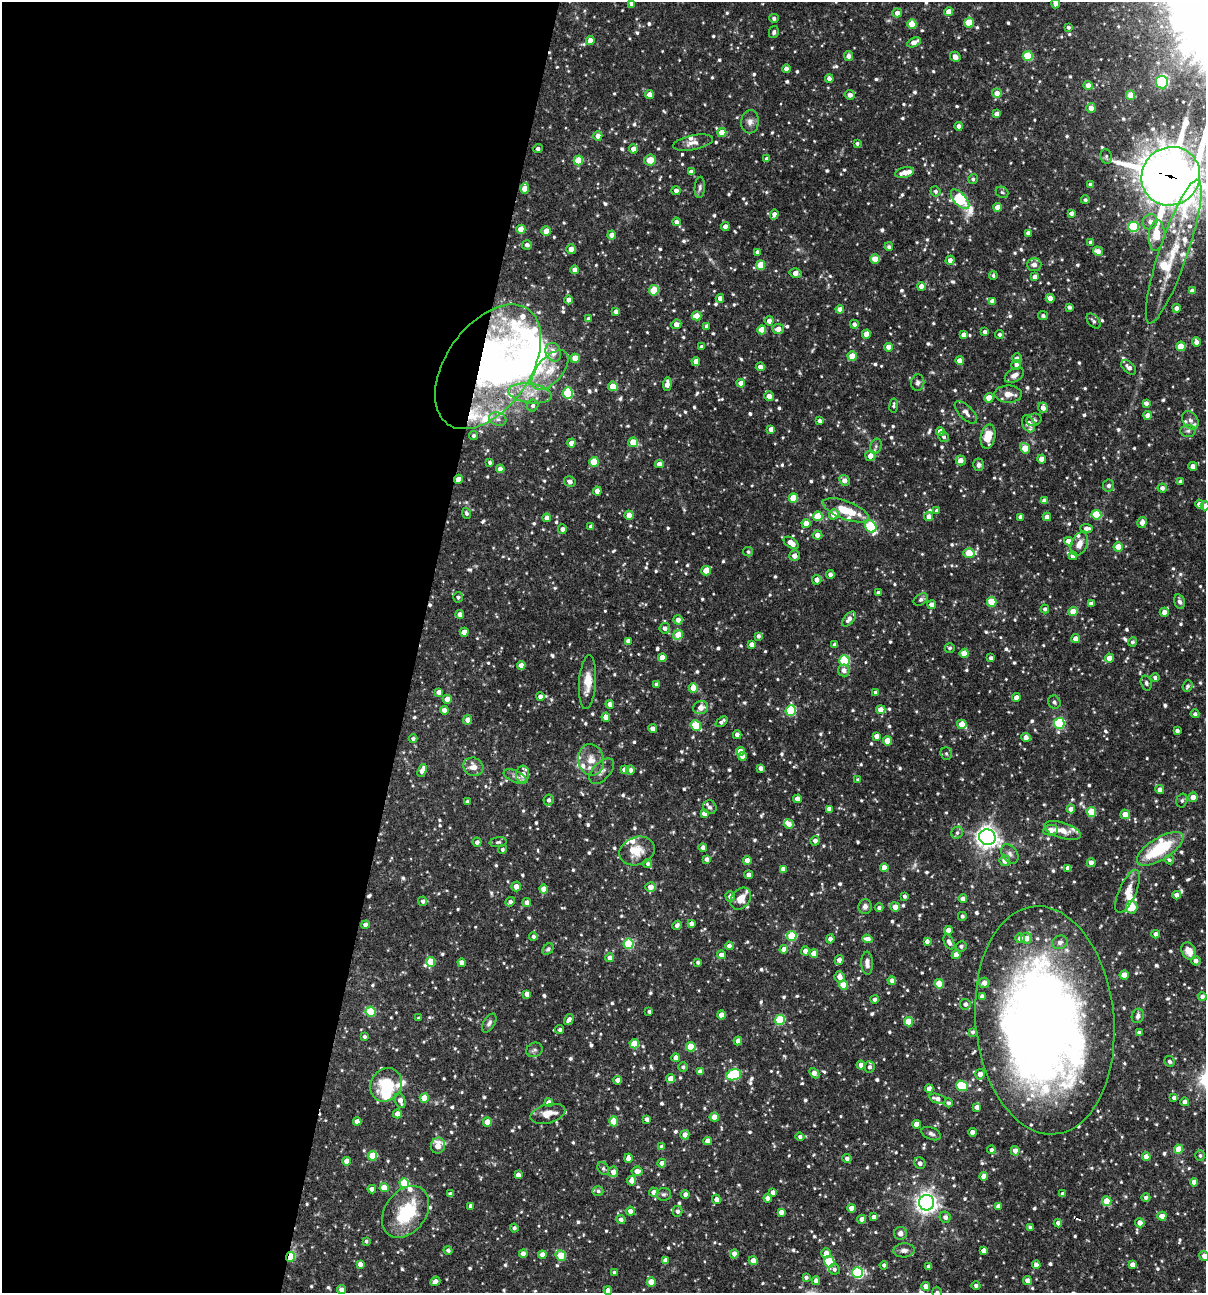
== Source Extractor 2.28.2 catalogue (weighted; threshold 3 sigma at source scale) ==
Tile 5 of 4 x 4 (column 1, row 2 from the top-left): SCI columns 250-1453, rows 2585-3875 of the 5187 x 5169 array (HDU 1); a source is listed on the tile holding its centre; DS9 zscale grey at full resolution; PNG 1208 x 1295 px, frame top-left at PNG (2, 2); each listed source drawn as its Kron ellipse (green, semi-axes under 4 px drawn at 4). Shown black and unused: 35% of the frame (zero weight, under 3 of 4 exposures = <1% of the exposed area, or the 3 px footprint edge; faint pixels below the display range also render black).
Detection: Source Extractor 2.28.2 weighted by HDU 2 'WHT'; one run over the whole footprint, this tile lists its part. Background 0.0812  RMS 0.0038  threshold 0.0171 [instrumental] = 3 sigma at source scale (4.5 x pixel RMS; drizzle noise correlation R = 1.50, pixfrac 1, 0.05/0.05 arcsec/px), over >= 5 px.
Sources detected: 989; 1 too faint to see at this stretch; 7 inside a brighter object's white glare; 2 cosmic-ray / hot-pixel residue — neither listed nor drawn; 38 inside a brighter listed object's ellipse — not listed separately; of the other 941, all 500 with FLUX_AUTO >= 0.792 (the completeness limit of this list) listed and drawn (441 fainter detections not listed), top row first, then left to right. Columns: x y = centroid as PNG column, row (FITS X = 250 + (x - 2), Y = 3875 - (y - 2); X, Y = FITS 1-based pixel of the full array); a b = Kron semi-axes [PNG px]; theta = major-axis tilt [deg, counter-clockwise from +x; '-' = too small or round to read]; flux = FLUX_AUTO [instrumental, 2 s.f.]
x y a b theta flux
631 4 4 4 - 1.6
1056 4 4 4 - 2.1
949 12 4 4 - 3.4
897 13 4 4 - 2.1
774 18 5 4 - 1.1
969 23 5 5 - 11
912 24 4 4 - 6.9
1068 27 4 3 - 0.89
774 32 6 5 - 0.95
590 40 4 4 - 2.5
914 42 7 4 28 3.3
848 56 5 4 - 1.9
1028 56 5 5 - 16
955 57 5 5 - 2.2
786 69 4 4 - 2.2
829 79 4 4 - 1.9
1162 82 6 6 - 30
1088 85 4 4 - 2.9
997 93 5 5 - 2.9
649 94 4 4 - 3.2
850 95 5 4 - 1.9
1130 95 5 4 - 5
1091 108 5 4 - 2.6
997 114 4 4 - 2.5
750 122 12 9 86 2.2
959 126 4 4 - 1.3
722 133 4 4 - 6.3
598 136 5 4 - 2.3
693 143 20 7 11 2.5
857 143 3 3 - 0.82
538 149 5 4 - 1.2
633 149 4 4 - 3
1106 156 7 5 -79 0.79
767 159 4 4 - 1.5
578 160 5 4 - 11
650 160 6 5 - 4.6
691 172 4 4 - 2.5
904 172 9 5 15 3.3
1171 176 30 28 44 1100
973 179 5 4 - 0.84
1091 185 4 4 - 2.5
700 187 10 5 86 1
525 188 5 4 - 5.5
676 191 4 4 - 1.8
936 191 5 5 - 0.95
1002 192 6 5 - 0.79
960 199 12 6 -48 37
1085 200 4 4 - 0.88
998 207 4 4 - 4.7
1071 213 4 4 - 1.7
774 214 5 4 - 2
676 222 4 4 - 1.4
1150 222 8 7 - 1.9
725 226 4 4 - 2.4
1134 227 5 5 - 29
521 229 4 4 - 6
546 231 5 4 - 3.1
1028 233 4 4 - 1.8
612 235 4 4 - 3
1157 235 15 8 85 11
1090 242 4 4 - 0.85
527 245 5 4 - 1.3
889 247 4 4 - 0.89
571 249 5 4 - 2.8
1098 251 5 4 - 2.9
757 252 4 4 - 1.6
1174 252 76 14 71 21
875 259 5 4 - 5.8
950 260 4 4 - 2.1
761 265 5 4 - 9.3
1034 265 7 6 - 2.2
575 270 4 4 - 2.9
796 273 6 4 -14 3
993 276 4 4 - 0.84
1035 277 4 4 - 2.5
921 286 4 4 - 3.3
654 290 5 5 - 12
1192 291 4 4 - 2.7
720 298 4 4 - 2.3
1050 298 4 4 - 2.8
569 300 4 4 - 2.5
992 301 4 4 - 2.2
1069 307 4 3 - 1.1
1177 308 4 4 - 1.8
840 309 4 4 - 2.4
616 312 4 4 - 2.3
697 316 5 4 - 5.3
1043 316 5 4 - 1
589 319 4 4 - 1.5
769 321 5 4 - 2.4
1093 321 9 5 -48 1.1
676 324 5 4 - 2.6
854 324 4 4 - 1.4
707 326 4 3 - 1.3
778 329 5 5 - 2.9
762 330 4 4 - 5.6
985 332 4 3 - 1.5
866 334 4 4 - 3.6
964 335 4 4 - 2
999 335 4 4 - 1
1196 342 5 4 - 1.7
1181 346 4 4 - 10
701 347 4 3 - 0.95
889 347 4 4 - 2.8
553 352 9 7 -66 4.3
852 356 4 4 - 6.8
575 358 4 4 - 6.4
1017 358 5 5 - 1.4
696 361 4 4 - 2.5
960 361 4 4 - 4.4
1016 365 5 5 - 1.6
488 367 70 42 55 160
760 367 4 4 - 2.1
1129 367 9 5 -43 1.8
550 370 24 12 49 8.2
1014 375 10 6 29 2.1
741 383 4 4 - 2.4
918 383 8 6 83 1.2
667 384 7 4 86 3
613 386 5 4 - 6.5
530 393 22 9 -7 6.6
568 393 5 5 - 20
1008 394 13 8 -1 3.3
769 396 5 4 - 2.8
989 398 4 4 - 5.9
1146 403 4 4 - 1.5
894 405 7 4 83 0.79
533 406 6 5 - 1.1
1043 408 5 4 - 2.6
966 412 14 6 -45 1.8
1148 415 4 4 - 2.4
498 419 9 6 -18 1.5
1034 420 7 6 - 0.82
1190 420 10 7 -56 1.7
820 421 4 4 - 1.4
1029 424 9 6 -69 3.3
771 429 4 4 - 2.3
1188 431 7 6 - 0.98
940 432 4 4 - 3.2
473 435 4 4 - 0.79
944 437 5 5 - 1
988 437 12 7 80 7.1
633 442 5 5 - 8.3
571 443 4 4 - 3.9
876 446 8 5 70 0.98
1025 448 5 4 - 6.5
870 456 5 5 - 3
1042 459 4 4 - 3.4
961 460 5 4 - 3.1
490 462 3 3 - 0.85
594 462 5 4 - 13
659 464 4 4 - 2.6
979 465 6 5 - 1.2
1193 466 4 4 - 2.8
500 469 4 4 - 2.5
458 479 4 4 - 4.6
844 480 6 5 - 2.6
1181 481 4 3 - 1.1
570 482 6 5 - 2
1109 486 6 5 - 1.3
1162 488 4 4 - 1.5
597 491 4 4 - 3.3
793 498 5 4 - 10
1044 501 4 4 - 2.4
1199 504 4 4 - 2
1205 506 4 4 - 2.6
846 510 24 9 -21 9.1
937 511 4 4 - 1.2
466 513 5 4 - 0.85
834 514 5 5 - 4.3
629 515 4 4 - 4.8
1096 515 5 5 - 14
818 516 5 4 - 13
929 517 4 4 - 2.4
1020 517 4 4 - 1.7
1047 517 4 4 - 2.7
547 518 4 4 - 3.2
1142 522 5 4 - 2.5
806 523 4 4 - 4.4
591 526 4 4 - 1.4
871 526 6 5 - 30
1087 528 6 4 -2 1.7
562 529 5 4 - 1.4
817 535 5 4 - 2.5
1068 541 4 4 - 3
791 543 8 5 -33 4.2
1079 544 12 8 66 3.2
1118 547 4 4 - 6.5
748 552 5 4 - 0.8
969 553 5 4 - 12
794 556 5 5 - 2.7
1073 556 4 4 - 2.7
706 571 5 4 - 5.3
830 575 4 4 - 1.7
817 580 5 4 - 2.2
878 593 4 4 - 1.1
458 597 5 5 - 0.91
921 599 8 5 32 0.92
992 602 5 4 - 12
1180 602 7 5 -75 1.2
1091 604 4 4 - 1.7
932 605 4 4 - 3.5
1045 609 4 4 - 1.1
1073 611 4 4 - 5.6
1164 612 4 4 - 2.2
460 614 4 4 - 2.3
849 619 9 5 50 1.9
678 620 4 4 - 2.4
665 628 5 5 - 1.6
464 632 4 4 - 3.7
678 635 5 4 - 8.5
758 636 4 4 - 1.2
1076 639 4 4 - 3
628 641 4 4 - 2.3
1132 642 4 4 - 0.88
751 644 4 4 - 2.4
835 645 4 4 - 2
950 648 5 4 - 0.8
964 653 4 4 - 8.3
662 658 4 4 - 3.7
991 658 4 3 - 1
1109 658 4 4 - 3.7
844 660 5 5 - 27
521 665 4 4 - 2.4
844 670 6 5 - 2.3
1155 677 4 4 - 1
588 682 27 8 86 6.4
1146 683 7 5 -73 0.86
657 684 4 4 - 1.3
1187 686 6 4 69 0.81
693 688 4 4 - 5.5
439 692 4 4 - 2.1
876 692 4 4 - 1.4
540 697 4 4 - 2
1016 698 4 4 - 2.6
447 699 4 4 - 3.9
1054 702 7 6 - 1.1
610 704 4 4 - 2.2
701 707 7 6 - 3
444 710 4 4 - 2.4
791 710 5 5 - 29
881 710 5 4 - 3.4
1195 714 4 4 - 0.87
606 717 4 4 - 4.6
468 720 4 4 - 2.8
722 722 7 4 37 1.2
1059 723 5 5 - 30
962 724 5 4 - 7.2
696 725 5 5 - 16
653 729 4 4 - 2.6
1177 731 4 4 - 1.2
737 735 4 4 - 2.2
876 736 4 4 - 2.5
1026 737 5 4 - 2.6
413 739 4 4 - 0.95
887 741 4 4 - 6
740 751 4 4 - 4.4
946 754 6 5 - 0.85
742 756 4 4 - 2.2
591 760 16 13 -80 5.2
473 767 10 9 - 3
761 768 4 4 - 1.8
422 770 7 4 69 3.2
624 770 4 4 - 2.3
630 770 4 4 - 1.5
602 771 15 8 47 2.3
523 774 8 6 82 3.9
515 777 12 5 -24 1.7
858 780 4 4 - 0.92
1160 790 4 4 - 2.5
1193 797 5 5 - 3.4
797 799 4 4 - 3.3
549 800 5 5 - 1.3
1182 800 7 5 74 0.82
467 802 4 3 - 0.92
710 807 7 6 - 1.2
829 809 4 4 - 2.4
1071 809 4 4 - 2
1091 812 5 4 - 15
704 813 4 4 - 2.6
1125 814 5 4 - 3.9
789 824 5 4 - 2.5
1051 830 8 5 8 4.2
1062 831 19 8 -18 4
957 833 6 5 - 1.1
987 837 8 8 - 230
815 841 4 4 - 1.7
477 842 4 4 - 1.4
498 842 8 5 8 0.81
703 848 4 4 - 2.3
502 849 4 4 - 0.8
1160 849 26 11 32 20
637 851 18 14 20 5.9
1010 854 10 7 -54 1.5
707 859 4 4 - 1.8
747 860 4 4 - 2.8
1169 860 5 4 - 0.81
1005 861 5 5 - 2.8
1091 863 4 4 - 2.5
648 864 4 4 - 1.1
884 868 4 4 - 3.9
1068 868 4 4 - 2.4
783 869 4 4 - 2
749 875 4 4 - 2
516 886 5 4 - 2.7
650 887 5 5 - 3
544 889 4 4 - 4.2
1128 891 23 8 66 4.2
1177 895 4 4 - 2.7
730 896 5 5 - 1.9
905 896 3 3 - 0.98
741 899 12 9 51 4
963 899 4 4 - 2.7
423 901 5 4 - 1.1
510 902 5 4 - 1.5
527 902 4 4 - 1.6
865 906 7 6 - 1.7
895 907 5 4 - 3.2
1132 907 6 6 - 12
879 908 4 4 - 1
962 916 4 4 - 0.91
691 924 4 4 - 1.7
365 925 4 4 - 2.3
677 925 5 4 - 1.1
949 930 4 4 - 2.6
1156 934 4 4 - 1.9
533 936 4 4 - 0.94
792 936 5 5 - 17
1020 938 5 5 - 1.5
1026 938 5 5 - 2.9
830 939 4 4 - 1.9
868 939 5 4 - 2.8
927 941 4 4 - 1.6
949 942 8 4 -65 1.8
1060 942 8 6 21 1.6
628 944 5 5 - 23
729 946 4 4 - 2.2
961 946 5 5 - 1.1
548 949 6 5 - 0.81
784 949 4 4 - 3.2
805 951 4 4 - 2.2
1189 951 9 7 -60 4
814 953 4 4 - 4.6
721 955 4 4 - 2.4
956 955 4 4 - 4.1
610 958 4 4 - 2.6
839 960 5 4 - 2.4
1196 961 5 4 - 1.6
430 962 5 4 - 7.9
698 962 4 3 - 0.81
462 963 4 4 - 3.1
867 963 11 6 -87 1.9
1124 975 4 4 - 6.6
840 977 6 5 - 2.5
892 981 4 4 - 1.7
984 983 5 5 - 2.7
939 984 5 4 - 9.9
843 985 4 4 - 8.1
527 994 4 4 - 2.6
982 996 4 4 - 1.8
1202 996 4 4 - 1.6
875 999 4 4 - 1.5
965 1004 5 5 - 1.5
371 1012 5 5 - 21
649 1012 3 3 - 0.84
721 1015 4 4 - 4.9
1138 1016 7 6 - 1.3
419 1018 4 3 - 0.91
569 1020 6 4 57 1.8
780 1020 5 5 - 20
1045 1020 114 69 -85 440
908 1022 4 4 - 8.9
489 1023 10 5 59 1.2
560 1030 4 4 - 0.88
973 1032 4 4 - 0.9
1139 1033 4 4 - 1.3
364 1037 4 4 - 0.94
738 1041 4 4 - 3.3
634 1044 4 4 - 7.8
691 1047 5 4 - 9.3
534 1050 8 7 - 1.2
676 1058 4 4 - 2.7
1169 1061 5 5 - 0.98
861 1065 4 4 - 2
683 1067 5 4 - 0.98
870 1067 5 5 - 1.4
700 1072 4 4 - 2.6
814 1073 6 4 -46 2.8
980 1074 5 5 - 2.5
734 1075 8 5 17 33
670 1079 4 4 - 4.9
618 1080 4 4 - 2.5
386 1085 17 15 58 16
962 1086 6 5 - 24
929 1089 4 4 - 2.6
424 1098 4 4 - 8.7
1174 1098 4 3 - 1.1
937 1099 8 4 -15 2.2
400 1101 8 5 -71 2.4
1185 1102 4 4 - 2
549 1103 4 4 - 2.6
948 1103 4 4 - 1
977 1107 4 4 - 2.1
397 1114 4 4 - 2.5
548 1114 18 9 15 5.2
714 1117 4 4 - 4.5
647 1119 4 4 - 1.4
357 1121 4 4 - 2.6
614 1121 5 4 - 7.7
487 1122 5 4 - 4.8
916 1124 4 4 - 4.2
972 1132 4 4 - 2.6
931 1134 10 6 -22 1.2
685 1135 4 4 - 2.7
800 1137 4 4 - 1.2
707 1141 4 4 - 2.4
438 1145 8 7 - 5.3
662 1147 4 4 - 2.4
1179 1149 4 4 - 6.6
991 1150 4 4 - 0.92
1015 1151 5 4 - 2.5
1200 1155 5 4 - 0.82
372 1156 5 4 - 9.6
1146 1157 4 4 - 3.4
628 1158 4 4 - 2.9
847 1158 4 4 - 1.4
347 1161 4 4 - 3.3
662 1163 4 4 - 2.6
920 1163 6 5 - 1.1
603 1169 7 5 -53 0.9
637 1171 5 4 - 2.9
613 1172 5 5 - 2.7
518 1175 4 4 - 2.6
984 1176 4 4 - 3.6
631 1181 5 4 - 2.7
1194 1182 4 4 - 2.6
404 1183 5 5 - 16
384 1188 4 4 - 7.3
372 1189 4 4 - 2.5
598 1191 5 5 - 0.82
654 1192 5 4 - 2.4
773 1192 4 4 - 1.6
450 1194 4 4 - 1.8
664 1194 7 6 - 0.95
685 1194 4 4 - 1.9
1063 1194 4 4 - 1.7
768 1198 4 4 - 2.8
1146 1198 4 4 - 1.1
716 1199 4 4 - 2.3
1107 1201 5 4 - 9.1
927 1203 8 7 - 230
471 1206 4 4 - 2.2
998 1206 4 4 - 1.7
852 1208 4 4 - 3.7
630 1211 4 4 - 2.6
677 1211 5 5 - 0.98
406 1212 28 20 54 23
781 1212 4 4 - 2.8
1162 1216 4 4 - 4.2
874 1217 4 4 - 1.6
945 1217 6 5 - 1.4
621 1219 5 4 - 1.4
862 1219 4 4 - 2.3
1058 1223 4 4 - 1.4
1140 1223 5 4 - 3.2
1030 1227 4 3 - 1
514 1228 4 4 - 1.1
900 1233 6 6 - 1.8
366 1241 4 3 - 0.82
448 1250 4 4 - 0.98
904 1250 10 7 3 1.9
984 1251 4 4 - 2.8
826 1253 5 5 - 2.9
523 1254 4 4 - 2.7
734 1254 4 4 - 2.5
542 1255 4 4 - 3
561 1255 5 5 - 9.9
1204 1256 5 4 - 2.1
290 1257 5 4 - 9.7
665 1260 4 4 - 2.7
753 1261 4 4 - 2.9
829 1262 6 5 - 17
360 1264 4 4 - 2.4
884 1265 4 4 - 0.99
1036 1265 4 4 - 2.9
1132 1265 4 4 - 2.2
929 1267 4 4 - 1.3
834 1269 5 5 - 0.87
614 1272 4 3 - 0.81
857 1273 5 5 - 43
806 1277 4 3 - 1
1027 1280 4 4 - 2.1
435 1281 5 4 - 2
816 1281 4 4 - 2.2
651 1282 4 4 - 7
976 1285 4 4 - 1
926 1286 4 4 - 2.5
342 1290 4 4 - 2.2
608 1290 4 4 - 2.2
937 1292 5 5 - 0.84
Overlapping masked pixels (flux is a lower limit): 7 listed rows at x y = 1171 176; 488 367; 458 479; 794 556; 1045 1020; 613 1172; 290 1257
Isophote crosses this tile's border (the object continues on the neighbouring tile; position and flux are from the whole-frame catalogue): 9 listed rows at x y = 631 4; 1056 4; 1171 176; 1174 252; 1205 506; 1045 1020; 1204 1256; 608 1290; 937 1292